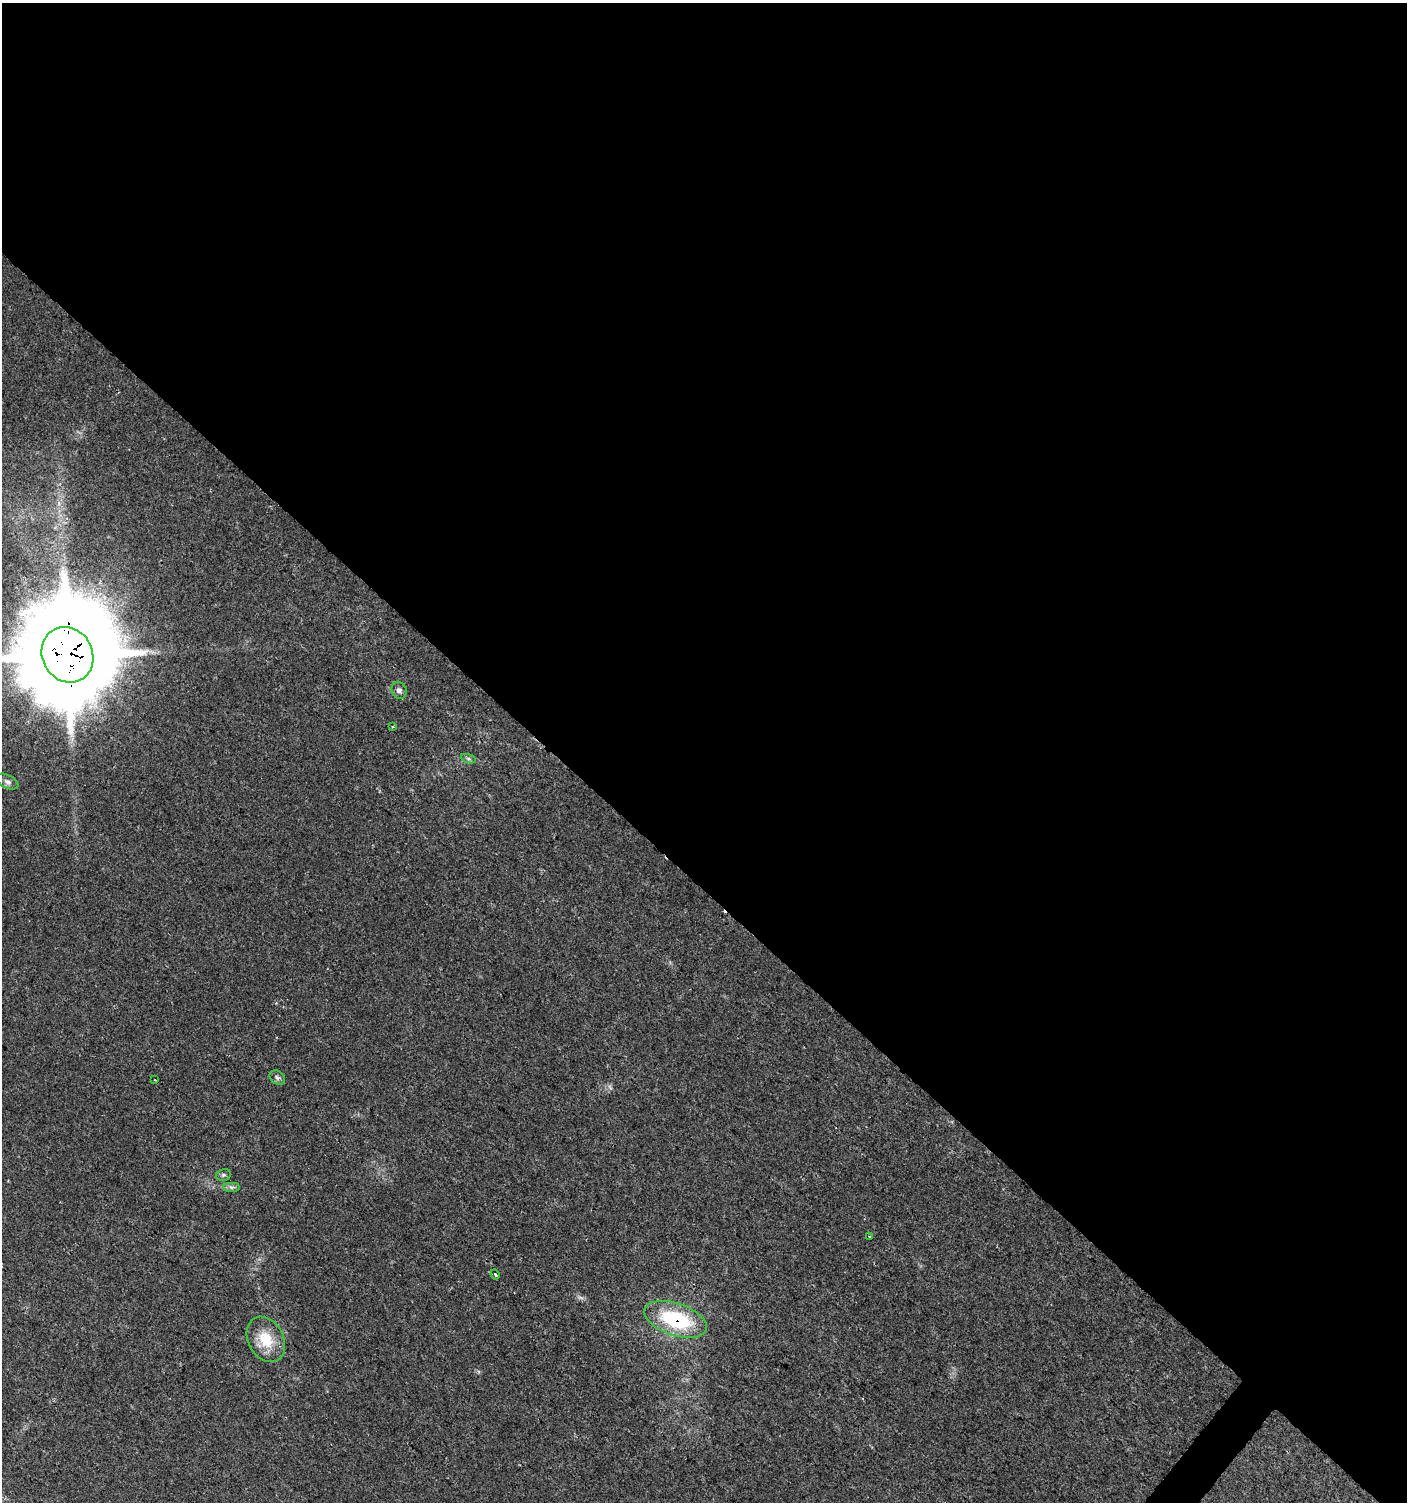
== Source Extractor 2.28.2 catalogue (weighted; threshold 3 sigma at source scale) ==
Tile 3 of 4 x 4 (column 3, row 1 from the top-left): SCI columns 3050-4454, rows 4504-6003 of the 6028 x 6010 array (HDU 1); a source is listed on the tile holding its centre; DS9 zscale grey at full resolution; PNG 1409 x 1504 px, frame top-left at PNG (2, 3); each listed source drawn as its Kron ellipse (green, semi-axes under 4 px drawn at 4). Shown black and unused: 59% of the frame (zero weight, under 2 of 3 exposures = <1% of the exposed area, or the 3 px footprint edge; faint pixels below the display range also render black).
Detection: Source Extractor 2.28.2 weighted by HDU 2 'WHT'; one run over the whole footprint, this tile lists its part. Background 0.0255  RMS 0.0047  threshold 0.0212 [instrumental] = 3 sigma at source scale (4.5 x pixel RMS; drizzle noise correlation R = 1.50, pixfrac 1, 0.0396/0.0396 arcsec/px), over >= 5 px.
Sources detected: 14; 1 cosmic-ray / hot-pixel residue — neither listed nor drawn; the other 13 listed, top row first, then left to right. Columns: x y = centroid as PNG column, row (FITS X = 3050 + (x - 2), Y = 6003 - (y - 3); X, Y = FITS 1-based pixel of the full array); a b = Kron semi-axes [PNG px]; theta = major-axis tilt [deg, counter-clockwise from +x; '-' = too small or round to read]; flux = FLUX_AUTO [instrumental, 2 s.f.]
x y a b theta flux
67 655 28 25 -62 12000
399 690 9 7 -64 1.7
393 727 4 3 - 0.5
469 759 8 3 -19 0.86
7 782 12 6 -26 1.9
277 1077 8 6 -36 1.3
155 1080 2 2 - 0.39
223 1175 7 5 13 1.2
231 1187 8 4 0 1.2
869 1236 3 2 - 0.39
495 1274 5 4 - 0.84
676 1319 33 16 -19 37
266 1339 24 17 -61 13
Overlapping masked pixels (flux is a lower limit): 2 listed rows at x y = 67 655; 676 1319
Isophote crosses this tile's border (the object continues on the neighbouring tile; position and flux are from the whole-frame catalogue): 1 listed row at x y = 67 655